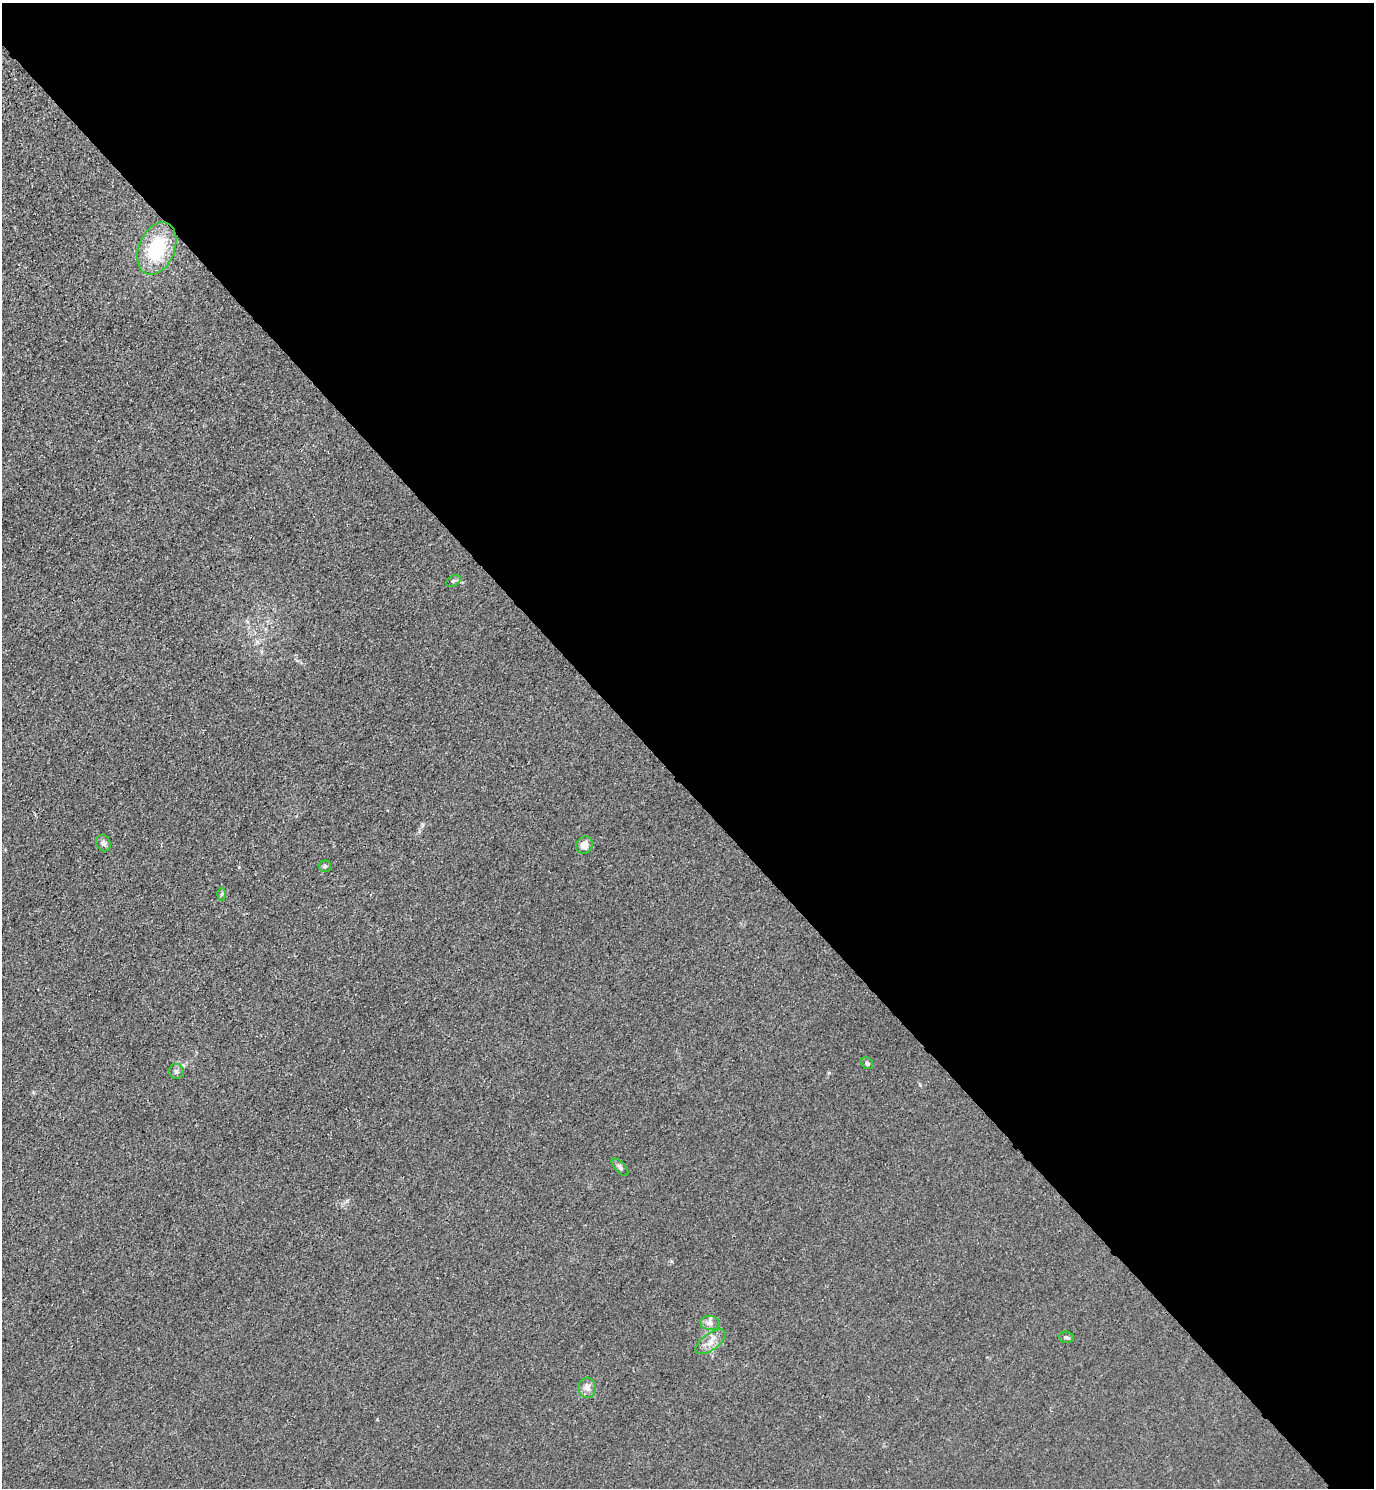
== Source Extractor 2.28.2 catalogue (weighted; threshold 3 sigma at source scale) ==
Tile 8 of 4 x 4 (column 4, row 2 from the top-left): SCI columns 4498-5869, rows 3058-4543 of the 6111 x 6115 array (HDU 1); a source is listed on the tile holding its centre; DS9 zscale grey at full resolution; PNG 1376 x 1490 px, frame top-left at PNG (2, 3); each listed source drawn as its Kron ellipse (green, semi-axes under 4 px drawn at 4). Shown black and unused: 53% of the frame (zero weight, under 3 of 4 exposures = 6% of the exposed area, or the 3 px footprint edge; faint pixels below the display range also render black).
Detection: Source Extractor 2.28.2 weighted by HDU 2 'WHT'; one run over the whole footprint, this tile lists its part. Background 0.0215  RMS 0.0053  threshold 0.0238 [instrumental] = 3 sigma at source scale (4.5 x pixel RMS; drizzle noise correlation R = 1.50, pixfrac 1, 0.05/0.05 arcsec/px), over >= 5 px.
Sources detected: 13; all 13 listed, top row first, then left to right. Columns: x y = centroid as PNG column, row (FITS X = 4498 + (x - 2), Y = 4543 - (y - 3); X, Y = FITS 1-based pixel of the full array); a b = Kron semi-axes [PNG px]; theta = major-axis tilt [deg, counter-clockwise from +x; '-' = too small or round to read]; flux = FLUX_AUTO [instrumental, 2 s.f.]
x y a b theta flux
157 249 27 18 67 33
453 581 8 5 27 1.2
103 843 8 7 - 1.8
584 845 9 8 - 5.6
325 866 6 6 - 1.1
222 894 6 4 88 0.86
867 1063 6 5 - 1
176 1071 7 7 - 1.5
620 1167 11 5 -48 1.5
710 1323 10 7 -2 2.4
1066 1337 7 5 -3 1.1
710 1342 18 8 36 4.9
587 1388 10 8 -77 3.3